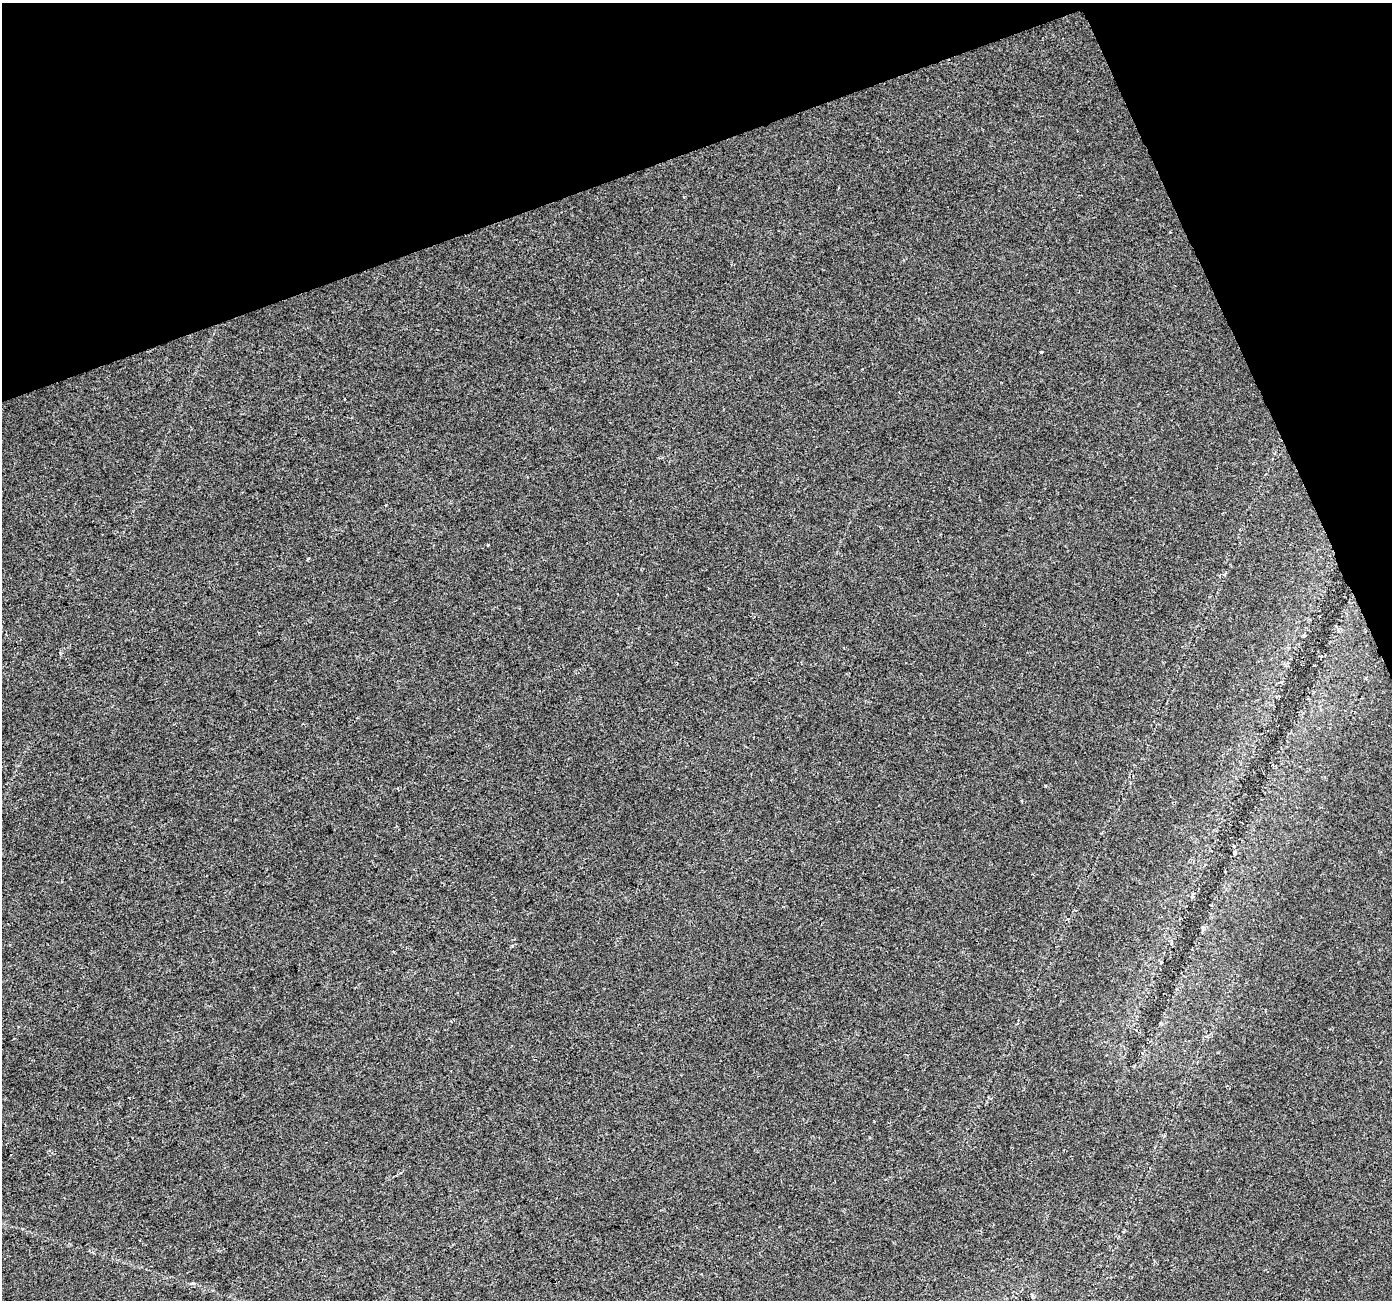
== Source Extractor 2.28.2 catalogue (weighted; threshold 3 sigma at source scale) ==
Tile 3 of 4 x 4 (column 3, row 1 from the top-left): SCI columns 2779-4168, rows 3973-5270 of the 5558 x 5405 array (HDU 1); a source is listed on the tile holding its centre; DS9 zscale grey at full resolution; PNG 1394 x 1302 px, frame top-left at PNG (2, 3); no overlay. Shown black and unused: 18% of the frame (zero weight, under 2 of 3 exposures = <1% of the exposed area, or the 3 px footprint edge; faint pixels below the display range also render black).
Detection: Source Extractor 2.28.2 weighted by HDU 2 'WHT'; one run over the whole footprint, this tile lists its part. Background 0.0289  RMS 0.0048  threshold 0.0215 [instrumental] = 3 sigma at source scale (4.5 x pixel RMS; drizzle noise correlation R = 1.50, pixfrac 1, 0.0396/0.0396 arcsec/px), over >= 5 px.
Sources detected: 5; all 5 listed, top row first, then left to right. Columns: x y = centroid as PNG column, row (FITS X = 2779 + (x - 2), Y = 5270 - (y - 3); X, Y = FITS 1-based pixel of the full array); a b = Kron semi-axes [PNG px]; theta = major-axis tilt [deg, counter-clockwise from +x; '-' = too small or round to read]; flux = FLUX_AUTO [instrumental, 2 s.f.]
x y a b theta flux
1041 352 3 3 - 1.4
488 545 3 2 - 1.1
308 558 4 3 - 0.53
1234 846 4 3 - 0.44
192 1283 6 4 -18 0.68